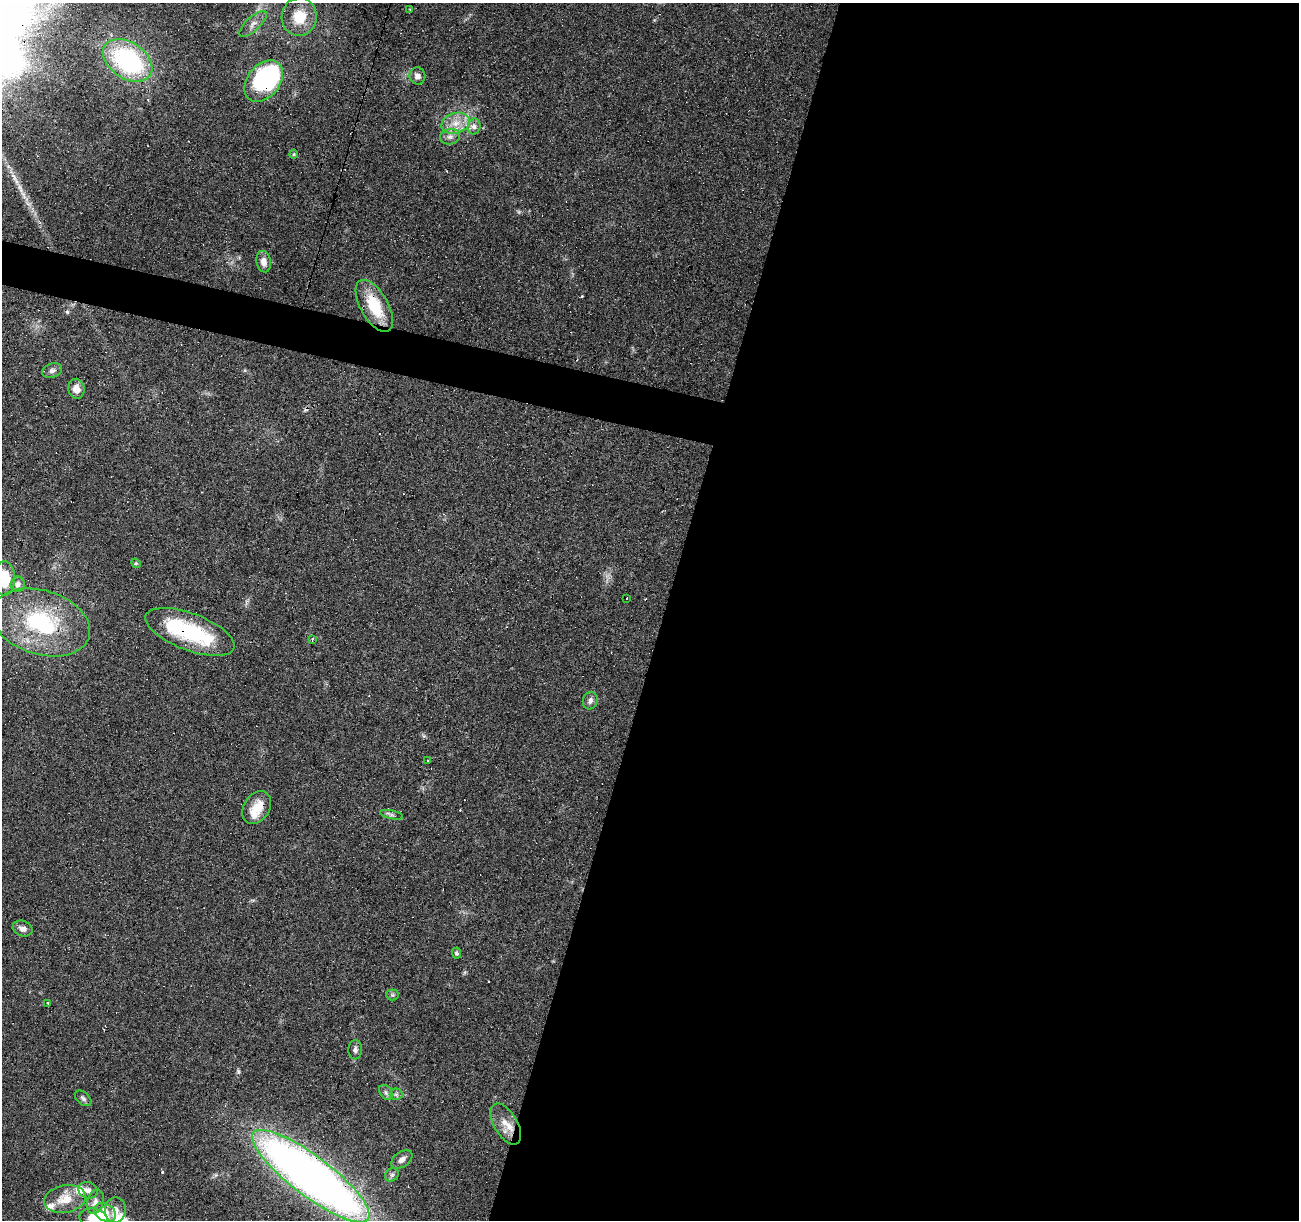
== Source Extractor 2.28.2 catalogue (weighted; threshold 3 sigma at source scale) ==
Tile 12 of 4 x 4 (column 4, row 3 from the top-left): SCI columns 3891-5187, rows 1434-2651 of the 5191 x 5367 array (HDU 1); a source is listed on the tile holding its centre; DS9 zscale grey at full resolution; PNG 1301 x 1222 px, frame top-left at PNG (2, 3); each listed source drawn as its Kron ellipse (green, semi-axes under 4 px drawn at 4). Shown black and unused: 51% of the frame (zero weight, under 4 of 8 exposures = <1% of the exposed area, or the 3 px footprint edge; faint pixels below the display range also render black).
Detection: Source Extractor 2.28.2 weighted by HDU 2 'WHT'; one run over the whole footprint, this tile lists its part. Background 0.0351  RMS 0.0019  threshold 0.00791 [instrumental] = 3 sigma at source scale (4.09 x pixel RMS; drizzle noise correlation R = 1.36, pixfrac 0.8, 0.0396/0.0396 arcsec/px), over >= 5 px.
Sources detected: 57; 2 inside a brighter object's white glare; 8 cosmic-ray / hot-pixel residue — neither listed nor drawn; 4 inside a brighter listed object's ellipse — not listed separately; the other 43 listed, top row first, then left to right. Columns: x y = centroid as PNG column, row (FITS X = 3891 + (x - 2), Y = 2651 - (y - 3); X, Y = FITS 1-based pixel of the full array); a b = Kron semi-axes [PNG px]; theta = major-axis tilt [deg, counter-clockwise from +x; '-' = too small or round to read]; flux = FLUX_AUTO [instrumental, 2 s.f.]
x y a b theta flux
410 9 3 2 - 0.21
299 17 19 17 82 5
253 24 17 7 43 1.2
127 60 27 18 -33 26
417 76 8 8 - 0.9
264 81 23 16 50 25
456 123 14 10 17 2.5
474 127 8 6 76 0.72
450 137 10 7 10 0.89
294 154 4 4 - 0.2
264 262 11 7 -81 1.3
374 306 29 13 -61 7.5
52 371 10 7 19 0.73
76 389 10 8 -80 1.8
136 563 5 4 - 0.25
4 578 17 10 -89 5.7
18 584 8 7 - 1
627 598 3 3 - 6.7
41 622 50 32 -17 20
190 632 47 18 -21 15
312 640 4 2 - 0.24
590 701 9 7 73 0.75
428 760 3 3 - 0.51
257 808 17 13 58 3.3
392 815 12 4 -12 0.45
23 929 10 7 -21 1
457 953 5 4 - 0.33
392 995 6 5 - 0.32
48 1003 3 3 - 0.25
355 1050 10 7 88 0.59
386 1092 8 6 -51 0.48
396 1094 6 6 - 0.4
83 1098 10 6 -41 0.52
506 1124 23 11 -59 2.7
402 1159 12 7 35 0.99
392 1175 7 6 - 0.5
311 1176 72 20 -37 160
88 1190 10 8 -19 0.77
65 1199 21 13 11 3.5
95 1202 12 8 73 1.1
115 1210 13 10 85 1.6
105 1212 11 8 -31 2.1
93 1218 14 10 -12 5.8
Overlapping masked pixels (flux is a lower limit): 6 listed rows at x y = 264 81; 374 306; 41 622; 190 632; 257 808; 311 1176
Isophote crosses this tile's border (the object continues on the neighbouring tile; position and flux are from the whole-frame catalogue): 4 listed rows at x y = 299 17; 4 578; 311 1176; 93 1218